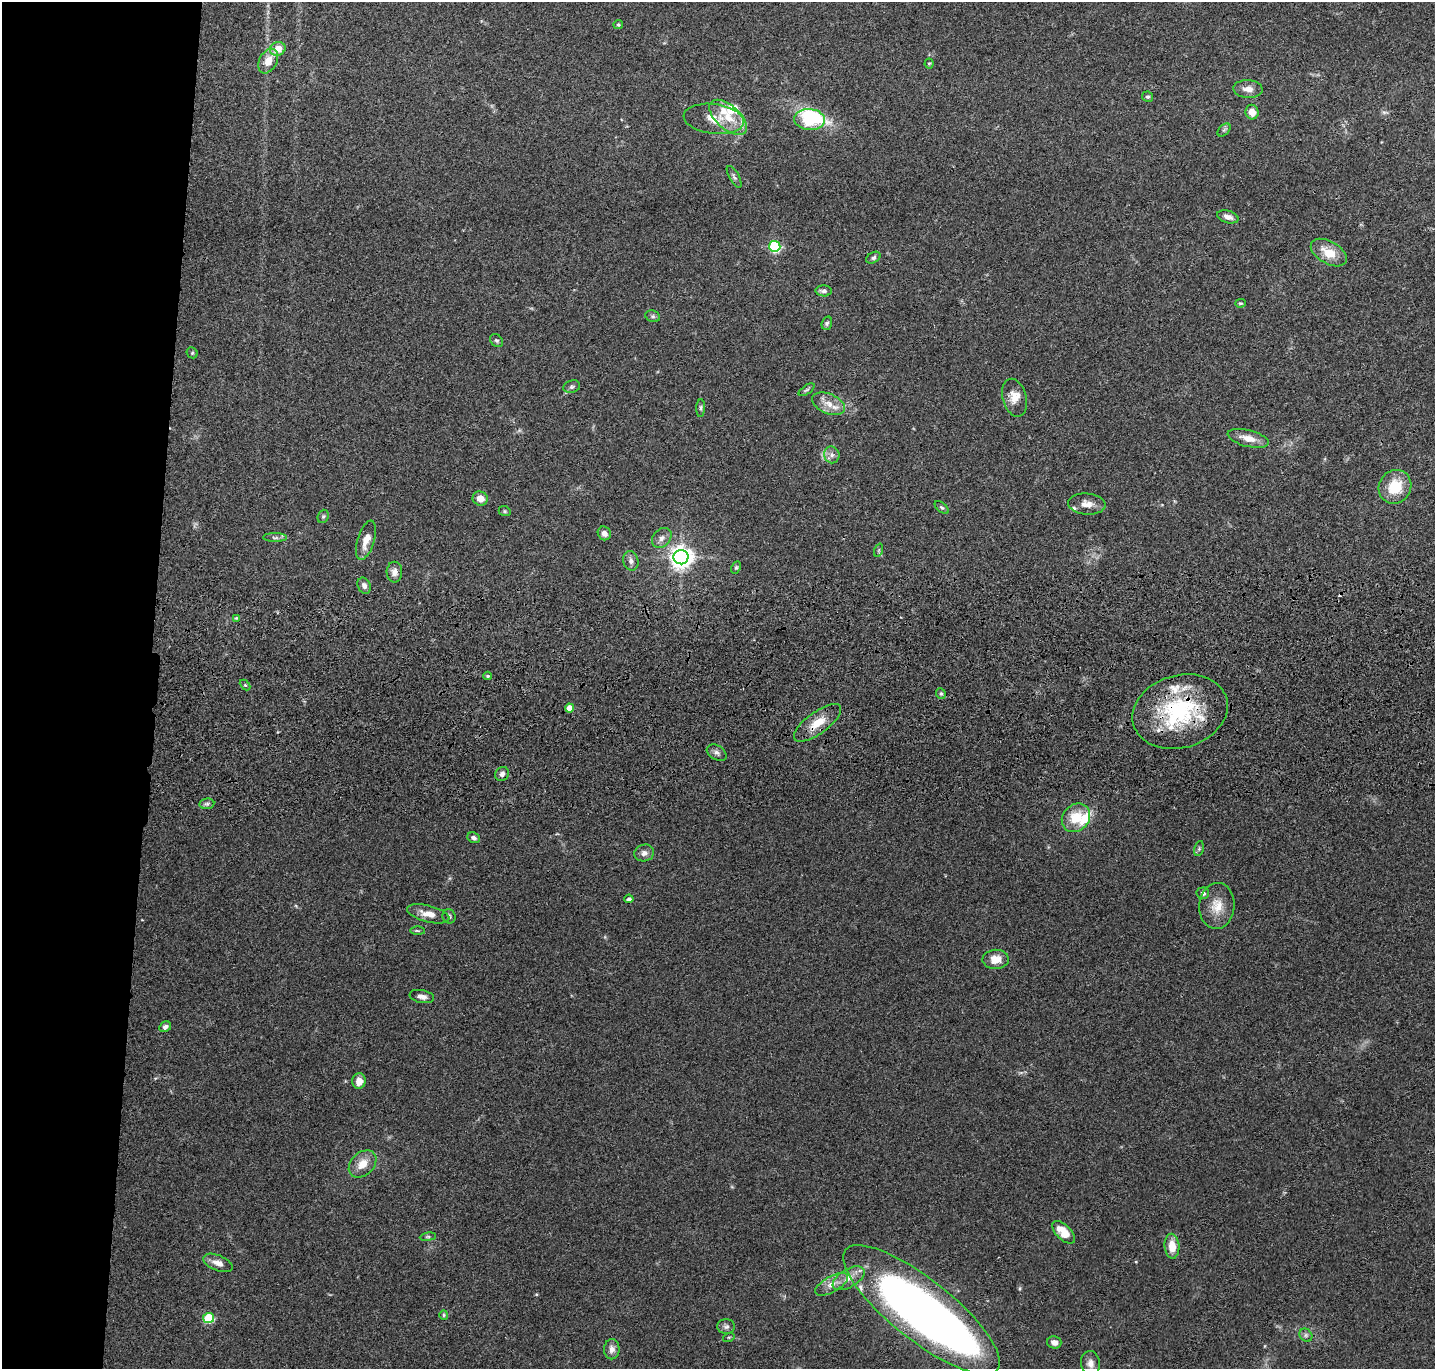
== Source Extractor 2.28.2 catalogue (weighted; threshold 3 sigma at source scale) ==
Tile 4 of 3 x 3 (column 1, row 2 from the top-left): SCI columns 13-1445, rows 1570-2936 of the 4324 x 4505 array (HDU 1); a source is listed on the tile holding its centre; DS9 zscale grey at full resolution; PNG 1437 x 1371 px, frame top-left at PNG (2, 2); each listed source drawn as its Kron ellipse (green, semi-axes under 4 px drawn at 4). Shown black and unused: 11% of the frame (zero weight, under 3 of 4 exposures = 6% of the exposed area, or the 3 px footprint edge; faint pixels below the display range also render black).
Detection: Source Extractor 2.28.2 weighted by HDU 2 'WHT'; one run over the whole footprint, this tile lists its part. Background 0.0839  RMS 0.0062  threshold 0.0277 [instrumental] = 3 sigma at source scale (4.5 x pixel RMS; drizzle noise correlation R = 1.50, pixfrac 1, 0.05/0.05 arcsec/px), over >= 5 px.
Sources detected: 94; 1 inside a brighter object's white glare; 1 cosmic-ray / hot-pixel residue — neither listed nor drawn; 7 inside a brighter listed object's ellipse — not listed separately; the other 85 listed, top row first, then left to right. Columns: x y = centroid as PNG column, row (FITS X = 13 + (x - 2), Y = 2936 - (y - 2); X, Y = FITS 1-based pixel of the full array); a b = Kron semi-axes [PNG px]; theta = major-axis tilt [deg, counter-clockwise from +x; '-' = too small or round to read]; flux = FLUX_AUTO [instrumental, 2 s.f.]
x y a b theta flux
618 25 4 4 - 1
278 49 8 7 - 7.7
268 61 13 8 61 8.3
929 64 5 4 - 0.76
1248 89 14 9 -5 4.5
1148 97 5 5 - 1.1
1252 112 7 6 - 5.5
728 117 23 12 -42 13
714 119 30 15 -7 13
809 119 15 10 -4 62
1224 130 8 5 45 1.3
734 177 12 5 -60 1.7
1228 217 11 6 -17 3.7
775 246 6 5 - 70
1329 253 19 11 -30 12
873 258 8 5 30 1.4
824 291 8 5 -3 2.2
1240 303 5 4 - 0.79
653 316 7 5 -21 1.3
827 323 7 5 72 1.2
496 340 7 5 -41 1.2
192 353 6 5 - 0.87
572 387 8 6 16 1.5
807 390 9 4 35 1.1
1014 398 19 12 -75 7.1
829 404 17 10 -23 7
701 408 9 4 87 1.1
1248 438 21 8 -14 7.1
832 455 8 7 - 2.6
1395 487 17 16 - 18
480 499 8 7 - 6
1087 504 19 10 -5 5.7
942 507 8 4 -40 1.1
505 511 6 5 - 0.89
323 516 7 5 69 1.1
604 533 7 6 - 3.3
275 538 12 4 0 1.7
662 538 11 8 48 3.1
366 540 20 8 73 7.4
879 550 7 4 71 0.86
681 557 7 7 - 480
631 561 10 7 -77 2.7
736 567 6 4 63 0.88
394 572 10 8 -89 3.9
364 586 8 6 -68 2.5
236 618 4 4 - 0.68
488 676 4 3 - 0.86
245 685 6 4 -44 0.82
941 693 5 4 - 1
569 708 4 4 - 6.4
1180 712 48 36 17 71
818 723 28 11 36 11
717 753 11 7 -31 2.4
502 774 7 6 - 2.4
207 804 7 5 7 1.5
1076 818 15 13 48 14
474 838 6 5 - 1.9
1199 849 8 4 75 1.1
644 853 10 8 12 3.2
1203 893 6 6 - 2.1
629 899 4 4 - 1.5
1217 906 23 17 85 12
428 914 21 8 -14 7.2
449 916 7 6 - 1.5
417 931 7 3 -2 0.79
996 959 13 9 2 8.1
422 997 12 6 -12 3
165 1027 6 5 - 1.8
359 1081 8 6 81 5.9
362 1164 16 11 44 8.7
1064 1232 14 7 -45 12
428 1237 8 4 8 1
1172 1246 12 7 -86 8
218 1263 15 7 -22 4.8
849 1278 18 9 30 6.3
832 1284 18 8 29 5.7
922 1310 97 30 -38 460
444 1315 5 4 - 0.77
208 1318 5 5 - 43
726 1327 9 7 1 1.9
1306 1335 7 6 - 1.5
729 1337 6 3 18 0.64
1054 1342 7 6 - 3.3
612 1349 10 7 87 3.6
1090 1363 12 9 -82 4.2
Overlapping masked pixels (flux is a lower limit): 2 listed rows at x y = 1180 712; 818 723